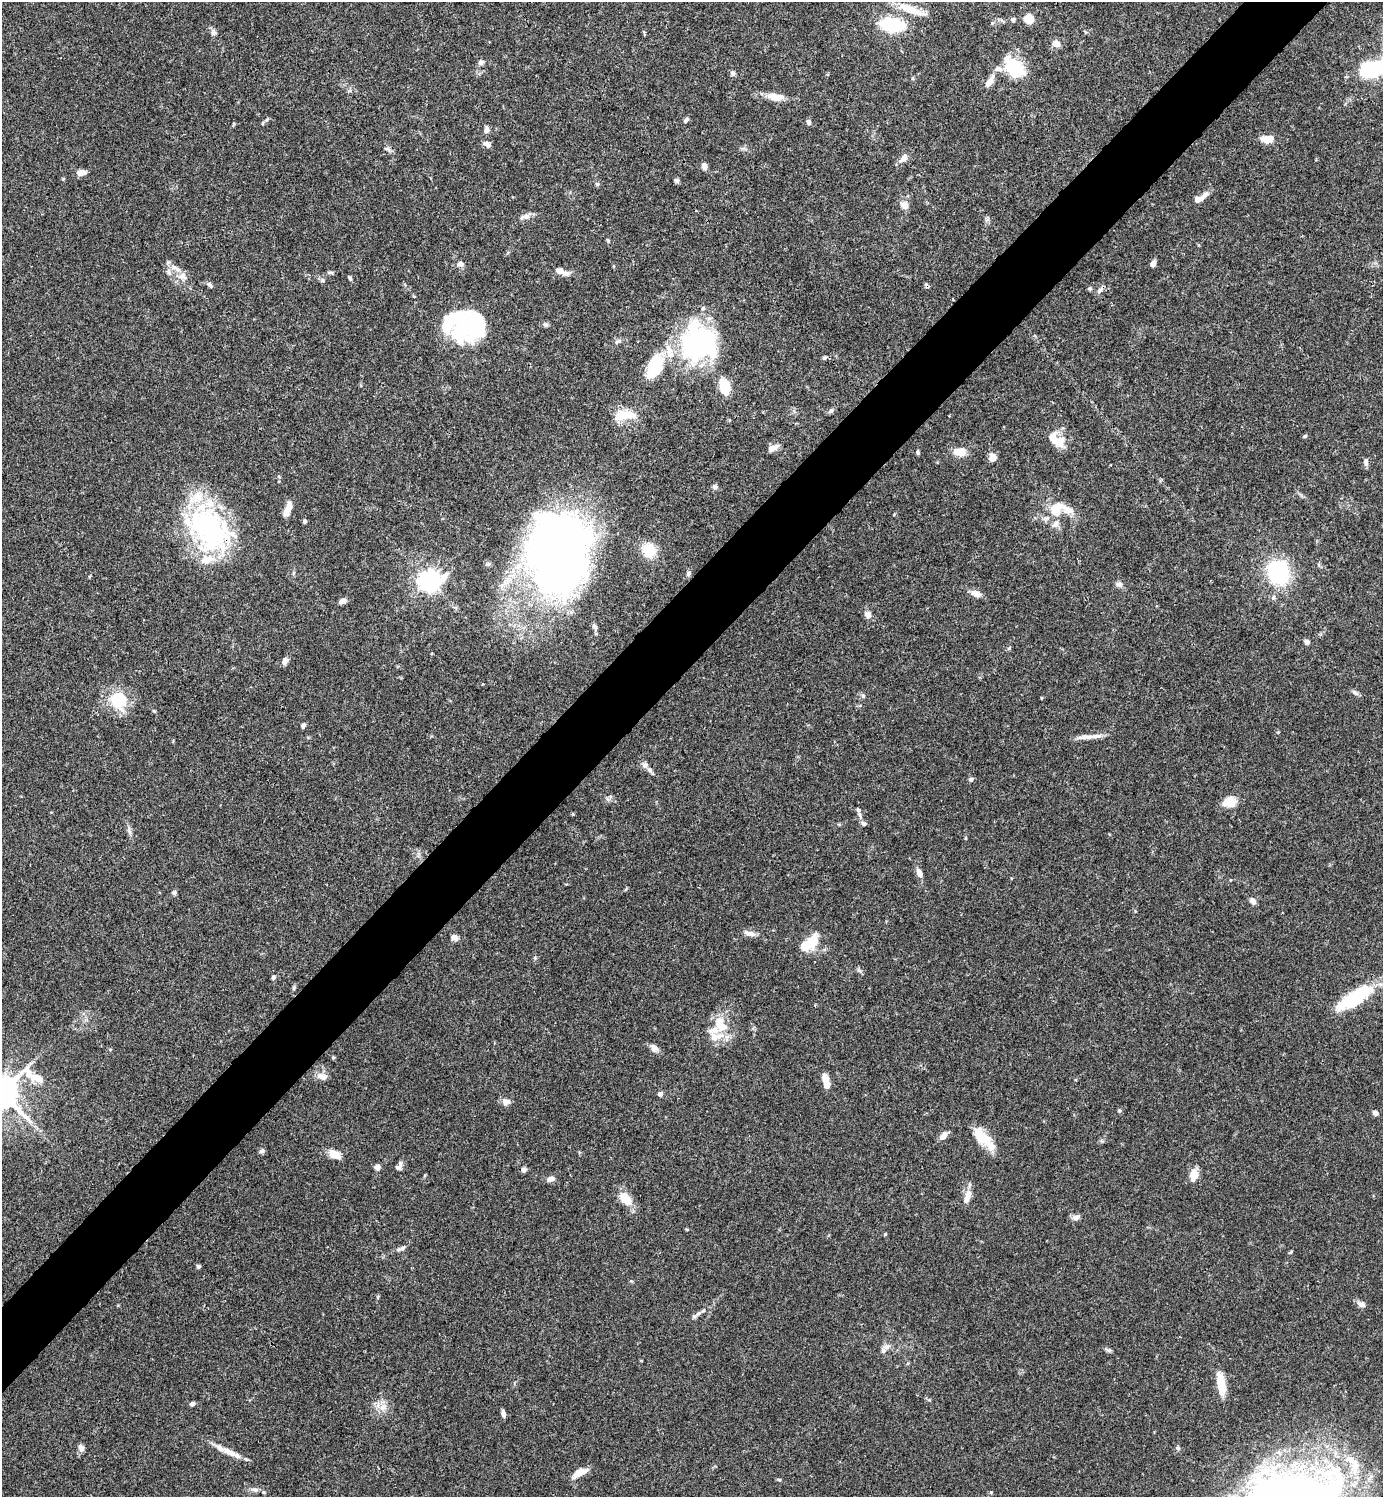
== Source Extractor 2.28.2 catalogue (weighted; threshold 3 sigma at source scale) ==
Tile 10 of 4 x 4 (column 2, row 3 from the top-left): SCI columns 1682-3062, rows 1496-2990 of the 5983 x 5983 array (HDU 1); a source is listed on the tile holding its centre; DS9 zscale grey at full resolution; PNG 1385 x 1499 px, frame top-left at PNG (2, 2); no overlay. Shown black and unused: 5% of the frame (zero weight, under 3 of 4 exposures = <1% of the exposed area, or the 3 px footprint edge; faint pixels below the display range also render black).
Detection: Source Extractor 2.28.2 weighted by HDU 2 'WHT'; one run over the whole footprint, this tile lists its part. Background 0.0659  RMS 0.0032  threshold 0.0144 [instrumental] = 3 sigma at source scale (4.5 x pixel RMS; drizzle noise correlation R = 1.50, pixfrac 1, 0.05/0.05 arcsec/px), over >= 5 px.
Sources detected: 164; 7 inside a brighter object's white glare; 1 cosmic-ray / hot-pixel residue — not listed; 18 inside a brighter listed object's ellipse — not listed separately; the other 138 listed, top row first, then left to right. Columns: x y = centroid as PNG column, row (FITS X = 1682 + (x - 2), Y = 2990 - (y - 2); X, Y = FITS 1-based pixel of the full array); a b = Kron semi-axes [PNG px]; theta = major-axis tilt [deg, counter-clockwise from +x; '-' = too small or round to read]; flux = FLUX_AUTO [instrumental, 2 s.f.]
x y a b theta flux
910 9 41 9 -21 5.9
1013 19 7 6 - 0.66
1029 19 7 7 - 6.7
892 24 21 11 -7 23
213 32 9 7 88 1
1085 32 6 3 -70 0.33
1056 43 11 8 -21 2
481 62 7 7 - 0.94
1014 67 30 19 -43 13
1373 68 36 17 21 22
732 73 6 5 - 0.94
990 81 15 7 57 2.9
773 96 14 10 -27 2.9
686 120 8 5 47 0.79
808 122 7 5 -74 0.8
263 123 5 3 - 0.32
487 129 9 6 83 1.2
1267 139 13 8 3 3.7
487 144 10 6 -40 1.3
387 149 10 5 -16 0.8
904 158 10 7 59 1.9
704 166 7 6 - 1.8
81 173 10 6 6 2.5
676 180 7 5 -42 0.71
597 184 6 5 - 0.5
1200 198 18 7 31 2.9
904 205 12 10 -36 2
526 216 13 8 17 1.8
987 220 7 4 19 0.57
608 240 5 4 - 0.36
460 264 9 7 -22 1.2
1153 264 6 5 - 1.5
176 269 19 7 -34 2.8
330 272 11 4 0 0.61
565 273 15 7 -11 1.9
350 278 7 3 -56 0.54
322 280 6 5 - 0.58
210 285 8 5 -40 0.87
1090 289 7 5 -17 0.51
1100 290 10 6 36 1.1
546 325 7 6 - 0.73
476 326 27 16 -89 21
617 341 10 6 25 1
698 343 40 38 -84 55
655 367 31 17 68 12
725 387 13 8 -74 10
831 411 8 6 39 0.81
625 415 27 12 7 6.4
1305 436 6 4 18 0.5
1058 441 20 15 -33 5.2
773 448 14 7 26 2.1
918 452 6 4 -84 0.5
960 452 14 9 -2 3.9
993 458 6 6 - 3.4
1366 462 10 6 -87 1.1
715 487 7 6 - 0.8
1057 507 33 14 -15 9
288 509 16 6 68 3.5
305 521 5 4 - 0.64
1055 524 11 8 57 1.7
208 529 58 39 -46 61
558 548 89 62 87 230
649 550 16 14 -65 8.1
1278 572 19 16 -70 33
293 573 6 4 71 0.43
688 573 7 5 71 0.89
429 581 8 7 - 220
1119 584 9 7 -22 1.1
976 593 14 7 -17 2.3
1273 597 7 5 68 0.7
343 601 9 6 22 1.5
868 615 8 8 - 1.7
1307 642 6 5 - 1.2
285 661 8 6 71 1.7
1355 693 10 5 -37 0.96
863 696 6 5 - 0.58
118 700 19 17 -55 15
303 725 6 5 - 0.73
1085 737 24 6 3 2.6
645 765 9 8 - 1.1
971 779 7 6 - 0.65
1229 802 16 12 17 4.6
858 810 7 6 - 0.79
864 824 7 5 -22 0.79
129 830 11 5 -77 1
966 838 5 3 - 0.33
919 873 10 6 -67 2.4
174 893 6 5 - 0.77
1253 901 8 6 -61 1.7
749 933 15 6 -13 2
454 937 9 7 -29 1.3
812 941 18 11 71 6.4
273 977 5 5 - 0.77
294 988 6 4 72 0.49
1354 998 43 14 31 19
721 1025 23 13 -61 7.5
654 1048 12 8 -44 1.6
110 1049 5 3 - 0.3
333 1057 4 3 - 0.41
323 1077 13 8 -10 2.3
825 1079 10 6 -76 3
660 1094 5 5 - 1.1
506 1102 11 8 9 1.7
1119 1111 6 4 89 0.42
1375 1113 6 5 - 1.2
943 1136 9 6 43 2.5
983 1138 29 11 -45 9.1
262 1151 7 5 50 0.78
333 1153 16 10 -3 2.8
400 1164 10 5 -85 0.82
377 1167 6 6 - 1.6
524 1170 7 6 - 0.87
1193 1175 11 8 77 4.3
551 1179 11 7 13 1.4
967 1197 19 8 69 3.2
625 1199 15 9 -47 6.4
1076 1217 11 7 17 1.4
885 1234 4 3 - 0.29
402 1248 10 5 21 0.98
1291 1252 6 3 70 0.34
198 1266 5 5 - 0.55
378 1297 6 4 89 0.39
1361 1304 13 6 -24 1.2
694 1316 7 7 - 0.84
886 1347 10 8 -3 1.5
1109 1350 7 5 -6 0.61
1221 1384 30 9 -83 6.4
192 1404 5 4 - 1
383 1407 9 7 88 1.9
503 1413 8 4 -71 1.1
81 1448 9 6 -68 1.4
1178 1448 6 5 - 0.59
229 1452 22 8 -28 3.7
1353 1462 34 11 -45 8.5
579 1473 17 7 30 4.1
779 1479 7 3 -9 0.41
255 1489 10 6 -13 1.3
991 1492 5 3 - 0.33
Overlapping masked pixels (flux is a lower limit): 1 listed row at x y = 208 529
Isophote crosses this tile's border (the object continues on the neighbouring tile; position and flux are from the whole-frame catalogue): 1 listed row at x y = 1373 68